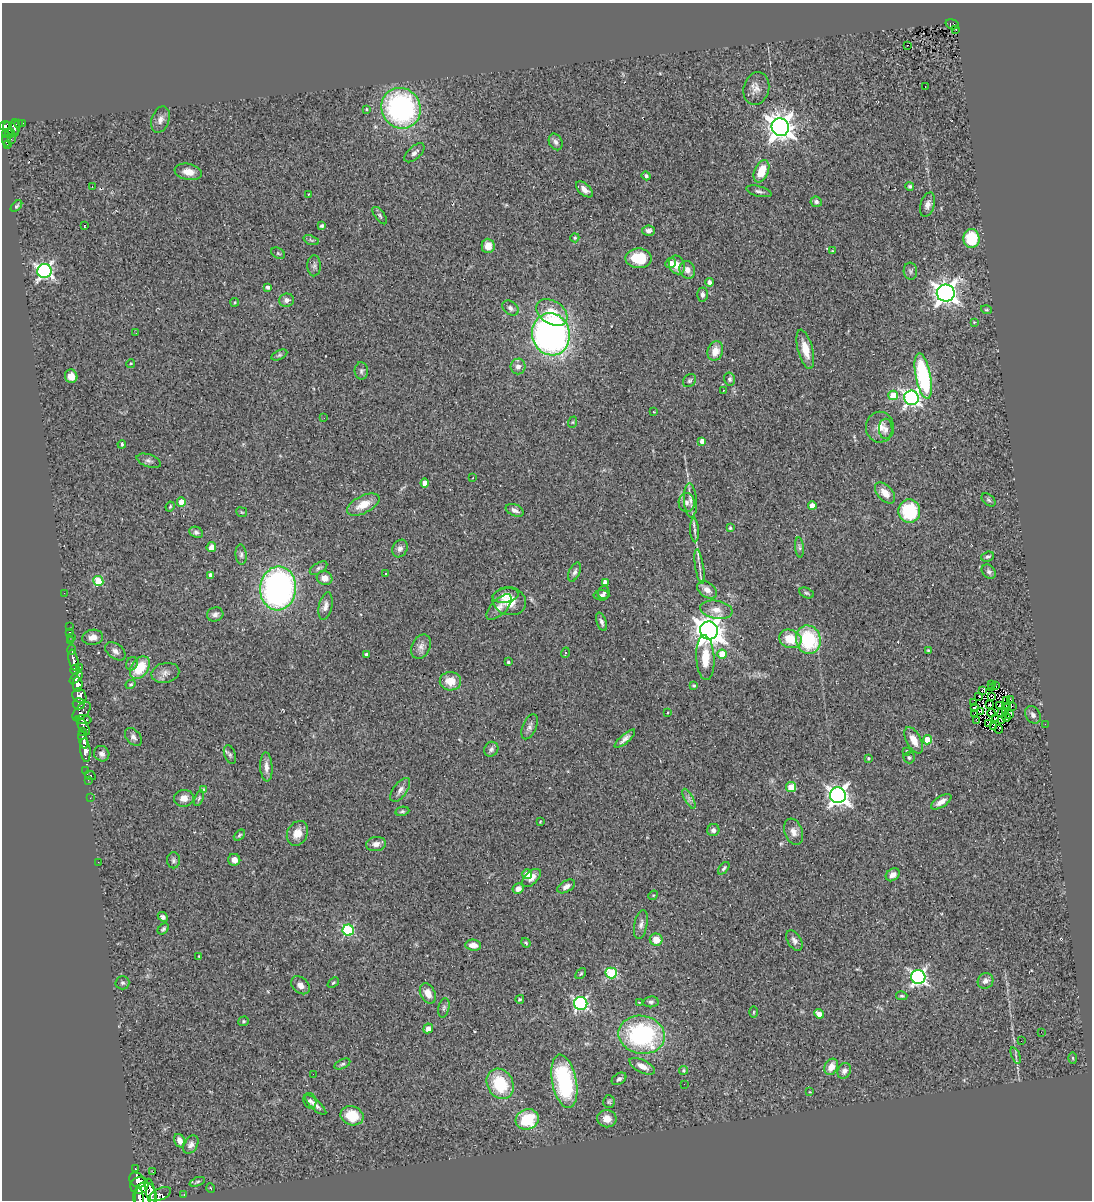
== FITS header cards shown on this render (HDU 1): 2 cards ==
NAXIS1  =                 1090
NAXIS2  =                 1198

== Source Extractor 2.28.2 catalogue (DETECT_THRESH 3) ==
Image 1090 x 1198 px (HDU 1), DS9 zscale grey, 1 PNG px = 1 image px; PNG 1094 x 1202 px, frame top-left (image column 1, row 1198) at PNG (2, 3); each listed source drawn as its Kron ellipse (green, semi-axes under 4 px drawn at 4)
Background 0.393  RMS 0.086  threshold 0.258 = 3 sigma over >= 5 px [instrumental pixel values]
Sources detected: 299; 5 with non-positive FLUX_AUTO (blend fragments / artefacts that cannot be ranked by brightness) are neither listed nor drawn; the other 294 listed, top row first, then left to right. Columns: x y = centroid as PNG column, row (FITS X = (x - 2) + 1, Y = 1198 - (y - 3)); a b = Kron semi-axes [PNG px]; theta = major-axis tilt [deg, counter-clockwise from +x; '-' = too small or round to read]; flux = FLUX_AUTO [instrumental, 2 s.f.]
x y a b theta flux
952 24 7 4 -19 54
956 29 3 2 - 15
907 45 2 2 - 4
925 86 3 2 - 8.9
756 88 17 12 75 47
401 108 21 19 -60 1200
366 109 3 2 - 6.7
160 120 13 8 72 36
18 123 3 3 - 18
23 123 3 2 - 5.9
5 126 5 3 - 160
780 127 9 8 - 6200
11 128 8 5 -30 280
15 128 9 4 -87 180
10 133 4 3 - 59
6 134 3 3 - 66
11 139 3 2 - 8.4
7 141 6 4 -69 54
556 142 9 6 -65 20
7 145 4 3 - 37
414 153 12 6 43 26
761 171 12 7 66 120
188 172 14 8 -11 60
646 176 4 4 - 15
910 186 4 4 - 9.4
92 187 2 2 - 4.6
584 189 10 5 -41 37
759 191 13 5 -14 18
308 194 3 2 - 4.9
816 202 6 5 - 16
927 205 12 7 72 34
16 206 7 4 46 9
380 216 10 4 -54 13
84 226 3 2 - 5.5
322 226 4 4 - 11
648 231 6 5 - 18
575 238 4 4 - 9
971 238 9 8 - 240
311 240 8 4 -20 11
488 246 7 6 - 66
832 251 4 4 - 5.7
278 253 7 5 -29 9.2
639 258 13 10 -3 170
671 263 5 5 - 41
677 265 9 7 -68 62
314 266 10 7 89 20
687 270 9 7 -64 40
44 271 7 7 - 1700
910 271 8 6 -84 15
709 282 4 4 - 27
267 287 4 3 - 18
946 293 9 8 - 4600
702 294 7 5 -89 16
286 300 7 6 - 23
235 302 4 3 - 6.5
510 308 9 6 -40 18
986 310 5 3 - 6.8
552 312 17 11 -32 120
974 322 3 3 - 5.2
136 333 2 2 - 2.8
551 334 21 19 -76 2300
805 349 20 7 -75 100
715 351 10 7 73 68
279 355 8 4 25 11
131 364 4 4 - 6.7
518 366 8 7 - 29
361 371 8 6 -88 15
71 376 7 6 - 49
923 376 23 7 -79 670
730 379 6 5 - 14
689 381 7 5 43 12
723 390 3 2 - 5
893 395 4 4 - 170
911 398 7 7 - 1900
654 412 3 2 - 3.4
324 418 2 2 - 3.6
573 422 6 4 71 7
880 427 15 14 - 65
886 429 10 7 -89 24
702 441 4 4 - 31
122 444 4 3 - 7.6
149 461 12 6 -18 21
473 478 3 2 - 3.9
425 483 4 4 - 50
885 493 12 7 -47 63
690 500 17 6 -86 34
989 500 8 5 -40 10
181 502 4 4 - 85
687 502 9 8 - 27
363 505 18 8 26 92
170 506 5 3 - 7.2
812 506 4 4 - 56
515 510 9 5 -22 27
909 511 12 11 - 320
242 512 5 5 - 6.7
730 528 4 4 - 9.3
694 530 12 4 -87 21
196 532 7 5 -24 15
211 547 5 4 - 51
799 547 10 4 -85 13
400 549 9 7 60 25
241 555 10 5 -86 17
988 557 6 5 - 11
699 567 17 3 -81 25
318 568 10 5 32 16
575 572 10 5 66 18
989 572 8 6 -45 17
386 574 2 2 - 4.4
211 576 4 4 - 36
325 578 8 7 - 49
98 581 5 5 - 230
605 582 4 4 - 32
278 588 22 18 85 1800
707 590 11 7 -38 40
604 592 6 5 - 12
64 593 2 2 - 5.9
806 593 8 5 -25 10
505 595 13 7 10 37
602 595 8 5 1 14
509 601 17 14 -14 100
325 606 14 6 79 31
499 607 16 7 46 38
716 610 16 9 -10 53
215 614 8 7 - 24
602 622 10 5 -70 19
69 627 3 2 - 4.8
709 630 9 8 - 7900
70 632 3 3 - 26
72 637 3 2 - 6
93 637 10 7 9 35
790 639 11 9 -18 120
808 640 14 12 -76 390
70 641 3 3 - 130
421 647 13 9 63 36
72 650 5 3 - 130
928 650 3 3 - 4.9
115 651 11 7 -39 26
565 653 5 3 - 5.9
366 654 4 3 - 13
722 654 4 4 - 140
705 658 22 9 -87 120
73 660 11 4 -79 650
508 662 3 3 - 7.3
132 664 7 5 67 12
80 667 3 2 - 7.3
140 668 12 8 53 180
75 670 5 4 - 330
165 673 14 10 12 36
76 678 7 4 39 420
450 681 10 9 - 94
78 684 7 5 -90 1200
131 684 5 4 - 7.8
992 684 3 2 - 7.3
694 685 4 4 - 9.6
996 686 3 2 - 5.8
991 688 4 3 - 9.6
982 690 4 2 - 8.9
79 696 8 6 -52 490
979 696 2 2 - 6.4
992 697 4 2 - 5.9
1010 699 3 2 - 10
1007 701 3 2 - 5.3
974 703 4 2 - 7.5
79 704 6 6 - 240
990 705 4 3 - 8
999 706 4 2 - 3.5
1012 706 2 2 - 290
974 707 3 2 - 2.2
1007 707 3 2 - 3.4
81 711 11 6 47 410
980 711 3 2 - 1.5
1005 712 3 2 - 4.9
667 713 2 2 - 4.5
975 713 4 2 - 8.4
991 713 4 2 - 15
1002 713 5 2 - 3.9
1010 714 3 2 - 5.6
1033 715 9 7 -58 21
1006 717 5 3 - 1.6
996 718 4 3 - 6.9
83 720 8 3 -6 340
1002 720 4 2 - 8.1
977 721 3 2 - 4.9
989 723 3 2 - 4.1
1045 724 2 2 - 58
83 726 10 4 -57 220
530 727 13 7 68 26
994 727 4 2 - 6.3
999 729 4 2 - 6.1
83 732 3 2 - 85
133 737 10 6 -48 23
83 739 9 4 -78 390
625 739 13 4 41 28
914 740 14 7 -62 67
927 740 4 4 - 130
491 749 8 6 52 17
85 750 12 5 -83 690
907 751 4 3 - 4.6
102 754 8 7 - 24
230 755 9 5 -68 14
868 758 3 3 - 7.1
909 758 6 5 - 12
266 767 15 6 -87 38
86 770 2 2 - 7
90 775 6 3 -27 65
88 780 3 2 - 9.5
791 787 5 5 - 83
203 789 4 3 - 6.6
400 790 14 6 54 34
838 795 8 8 - 3300
90 798 2 2 - 12
184 798 10 8 5 42
199 798 8 4 71 10
689 799 11 3 -61 17
941 802 11 5 32 42
402 811 7 4 10 9.9
540 822 3 3 - 4.2
713 830 6 6 - 18
794 832 13 9 -70 42
297 833 13 10 63 68
239 835 6 4 42 9.7
376 844 10 7 8 32
173 860 8 6 -90 15
234 860 6 6 - 30
98 862 2 2 - 62
724 868 7 4 50 11
527 874 5 5 - 96
893 875 7 6 - 33
531 878 11 6 43 42
566 886 10 5 31 27
518 889 6 5 - 34
653 895 5 4 - 8.5
163 917 5 4 - 17
641 924 14 6 79 25
163 929 6 4 42 12
348 930 5 5 - 550
656 940 6 6 - 74
794 941 11 6 -59 24
526 943 5 4 - 8.6
473 945 8 5 -5 43
199 956 3 3 - 4.4
611 973 5 5 - 440
581 974 6 4 49 8.4
918 977 7 7 - 1600
986 981 8 7 - 25
122 983 7 6 - 13
333 983 6 4 40 8
300 985 10 7 -42 35
428 993 10 7 -64 55
902 996 6 4 -14 9
520 999 4 3 - 6.5
639 1002 3 2 - 3.7
651 1002 7 5 8 15
581 1004 6 6 - 1100
444 1008 10 5 78 13
753 1012 6 3 89 7.1
819 1014 5 4 - 35
243 1021 5 4 - 8.7
428 1028 5 4 - 31
1041 1032 2 2 - 14
642 1035 23 19 -11 790
1021 1041 2 2 - 24
1016 1055 9 3 -69 10
1073 1058 6 3 -88 7.1
342 1064 8 4 25 12
642 1066 14 6 -27 48
831 1067 8 6 60 61
684 1070 5 4 - 8.3
844 1071 8 6 63 24
313 1074 2 2 - 12
619 1079 8 5 32 15
564 1081 27 12 -79 600
500 1084 16 12 -61 270
684 1084 2 2 - 2.6
810 1092 3 2 - 3.9
310 1101 8 6 -72 17
609 1102 6 5 - 11
316 1105 14 5 -43 28
352 1116 12 9 -19 130
527 1119 12 10 23 240
607 1119 9 8 - 51
180 1141 7 5 -63 39
191 1145 10 6 58 29
135 1169 3 3 - 55
153 1172 2 2 - 4.5
137 1180 9 7 -34 950
197 1182 8 4 20 9.1
139 1185 9 8 - 1500
211 1188 5 3 - 5
150 1191 12 4 -80 720
160 1194 11 6 24 580
184 1194 3 2 - 4.9
139 1198 10 4 -88 420
145 1198 16 11 -87 1600
At the frame edge (FLAGS 8, measured only in part): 2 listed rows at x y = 139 1198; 145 1198
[5 non-positive-flux detections neither listed nor drawn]